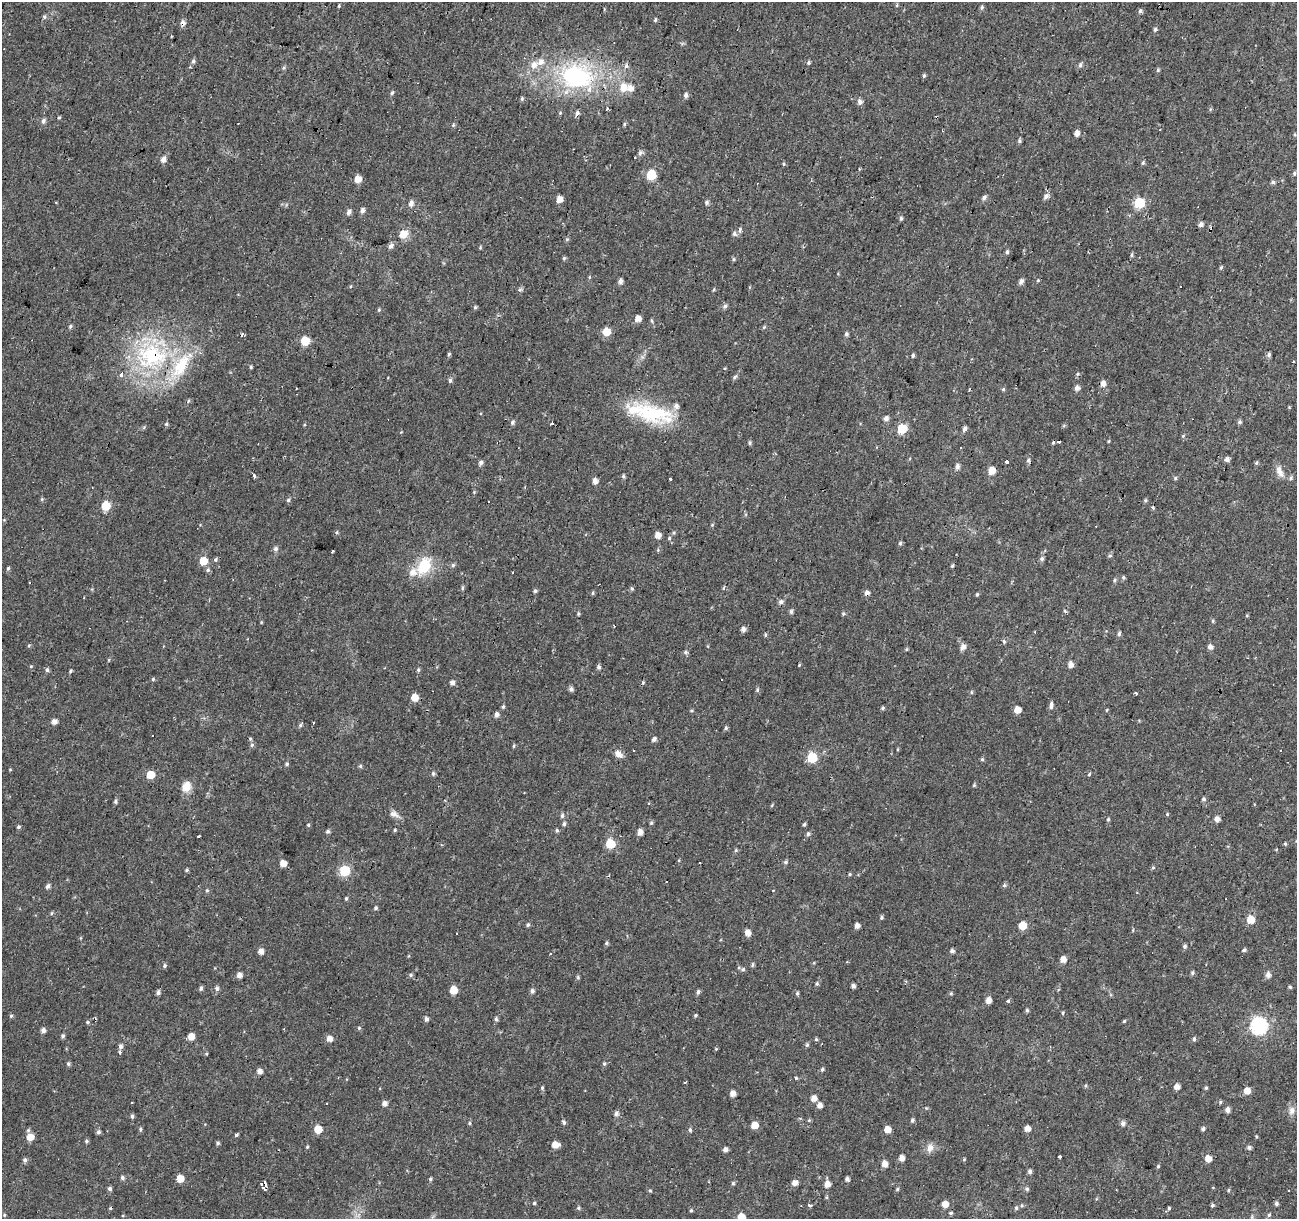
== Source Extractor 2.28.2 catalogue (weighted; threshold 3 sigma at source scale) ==
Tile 10 of 4 x 4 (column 2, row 3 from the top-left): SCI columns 1296-2590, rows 1435-2651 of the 5186 x 5364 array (HDU 1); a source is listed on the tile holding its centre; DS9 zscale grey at full resolution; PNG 1299 x 1221 px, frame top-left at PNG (2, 2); no overlay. Shown black and unused: <1% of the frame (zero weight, under 2 of 3 exposures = <1% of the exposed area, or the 3 px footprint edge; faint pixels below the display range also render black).
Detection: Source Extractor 2.28.2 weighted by HDU 2 'WHT'; one run over the whole footprint, this tile lists its part. Background 0.024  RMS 0.0033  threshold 0.015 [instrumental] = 3 sigma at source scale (4.5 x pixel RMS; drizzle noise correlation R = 1.50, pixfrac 1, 0.0396/0.0396 arcsec/px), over >= 5 px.
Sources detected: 392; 28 cosmic-ray / hot-pixel residue — not listed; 5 inside a brighter listed object's ellipse — not listed separately; the other 359 listed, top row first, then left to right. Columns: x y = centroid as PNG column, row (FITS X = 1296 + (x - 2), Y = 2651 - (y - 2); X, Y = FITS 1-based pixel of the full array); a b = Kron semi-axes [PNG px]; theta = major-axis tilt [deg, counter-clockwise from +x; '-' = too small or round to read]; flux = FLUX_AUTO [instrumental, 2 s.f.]
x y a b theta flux
897 5 6 3 72 0.33
339 6 4 3 - 0.32
982 7 6 5 - 0.6
1140 11 5 5 - 0.67
44 17 6 5 - 0.61
655 20 6 4 71 0.44
183 23 7 6 - 1.3
1155 29 6 5 - 0.58
193 61 6 5 - 0.77
809 63 5 5 - 0.55
534 65 9 8 - 2.6
1080 65 7 5 80 0.73
626 66 7 6 - 0.84
284 68 6 4 69 0.51
1158 70 5 5 - 0.46
576 76 40 28 -10 41
924 76 6 4 70 0.49
623 87 8 7 - 3.8
631 88 7 6 - 2.2
392 93 6 4 62 0.53
686 95 6 5 - 0.94
522 99 6 4 89 0.52
860 102 6 5 - 1.5
608 109 3 3 - 0.89
560 113 5 4 - 0.38
577 113 6 4 57 1.1
59 118 5 3 - 0.44
43 121 6 5 - 1
624 124 5 3 - 0.38
453 125 5 5 - 0.43
1077 133 6 5 - 1.5
1019 141 6 5 - 0.55
641 153 8 5 69 0.86
163 159 7 5 71 1.7
1143 163 6 4 69 0.49
784 164 5 3 - 0.38
859 169 3 3 - 0.29
1294 173 6 4 -80 0.55
651 175 6 6 - 16
358 179 5 5 - 4
1273 182 5 5 - 0.65
1046 196 6 6 - 1.3
984 197 6 5 - 1
559 199 5 5 - 3.4
707 202 6 5 - 0.74
411 203 7 6 - 1.5
1139 203 6 6 - 22
362 210 6 5 - 1.1
349 212 7 5 68 1.1
901 218 5 4 - 0.61
1201 224 5 4 - 1.3
740 230 8 4 78 0.77
403 234 7 6 - 5.3
734 234 7 6 - 0.84
391 246 8 5 57 1.1
480 247 5 4 - 0.34
1007 252 6 4 75 0.63
1132 255 7 3 82 0.49
564 258 5 5 - 0.45
734 259 5 4 - 0.44
1221 268 6 4 63 0.43
589 277 5 4 - 0.35
1038 280 5 4 - 0.35
620 281 5 5 - 1.3
1021 281 6 5 - 1.3
520 290 6 5 - 0.61
714 290 6 3 71 0.39
725 306 6 4 18 0.63
475 307 5 5 - 0.48
379 310 5 4 - 0.42
638 318 5 5 - 2.6
652 321 6 3 -71 0.42
70 326 5 4 - 0.52
764 327 5 4 - 0.41
606 332 6 5 - 5.9
846 334 6 5 - 0.66
305 341 6 5 - 9.8
449 354 5 4 - 0.53
1269 354 5 5 - 0.72
913 355 5 4 - 0.5
152 356 49 37 13 44
1293 362 3 3 - 0.94
251 367 4 4 - 0.42
725 368 4 3 - 0.28
1077 374 5 5 - 0.46
734 377 6 4 42 0.68
450 380 6 5 - 0.66
1103 383 6 5 - 2
1077 388 6 5 - 1.3
1003 390 5 3 - 0.44
188 401 5 3 - 0.36
1289 407 4 4 - 0.27
650 413 62 20 -13 23
886 419 5 5 - 1.3
512 422 7 5 64 0.73
1239 422 6 5 - 0.6
166 424 5 4 - 0.46
551 424 3 3 - 0.87
964 428 6 4 71 1.1
902 429 6 5 - 13
750 443 6 4 89 0.51
961 447 2 2 - 0.26
1227 459 5 5 - 1.4
1028 460 6 4 80 0.82
1006 461 3 3 - 2.1
481 463 6 5 - 1
1256 463 5 4 - 0.45
957 467 6 5 - 1.2
992 471 5 5 - 4.1
1280 471 17 8 -67 2.4
254 475 4 3 - 2.8
623 476 5 5 - 0.53
1175 478 5 5 - 0.52
1291 478 6 4 89 0.56
670 479 3 3 - 0.93
595 481 5 5 - 2
288 500 5 5 - 0.54
1145 500 5 4 - 0.48
106 506 6 5 - 11
712 525 5 4 - 0.34
337 532 5 4 - 0.43
674 533 5 4 - 0.48
658 535 5 5 - 2.7
900 543 5 5 - 0.55
276 549 6 6 - 0.87
1110 556 6 5 - 0.54
215 559 6 5 - 0.55
1042 559 6 6 - 0.73
203 561 6 5 - 7.1
453 565 5 5 - 0.58
424 566 22 15 64 11
8 568 5 4 - 0.51
208 570 6 5 - 0.59
1123 577 5 5 - 0.51
1114 580 6 4 88 0.48
29 582 3 3 - 0.7
462 588 6 4 90 0.45
632 589 6 5 - 0.54
535 591 5 4 - 0.62
593 593 6 4 83 0.44
867 593 5 5 - 1.6
977 594 4 3 - 0.45
84 597 3 2 - 0.52
781 602 6 5 - 1.1
791 611 6 5 - 0.64
578 614 5 4 - 0.4
843 614 5 4 - 0.49
1213 621 5 3 - 0.39
261 622 4 3 - 0.29
743 629 5 5 - 1.5
1119 634 6 4 87 0.76
1004 641 6 4 -69 0.53
29 645 5 4 - 0.42
963 647 6 5 - 2.1
1210 647 5 5 - 1.5
686 652 6 5 - 0.62
109 660 5 3 - 0.32
1071 664 5 5 - 1.9
799 665 4 3 - 0.32
31 666 4 3 - 0.29
599 667 5 5 - 0.78
47 670 6 5 - 0.65
418 670 5 4 - 0.52
70 671 5 4 - 0.48
153 679 5 5 - 0.48
452 683 5 5 - 1.5
571 689 6 5 - 0.88
757 690 6 5 - 0.53
971 692 5 3 - 0.37
414 697 6 5 - 4.7
1051 705 9 4 86 1.2
883 708 6 4 28 0.52
691 710 5 4 - 0.41
1017 710 5 5 - 3.5
1107 710 5 3 - 0.27
496 714 5 5 - 1.2
54 721 5 5 - 1.9
300 725 7 4 61 0.58
726 728 5 5 - 0.6
152 735 3 2 - 0.44
250 739 5 4 - 0.46
654 739 5 5 - 1.1
252 745 6 5 - 0.61
514 746 5 3 - 0.42
898 749 5 3 - 0.3
634 751 3 3 - 2.1
618 754 11 7 -36 1.9
812 757 6 6 - 16
982 759 5 4 - 0.46
287 764 5 4 - 0.55
360 766 5 5 - 0.49
433 773 5 5 - 0.78
1089 774 5 4 - 0.42
150 775 5 5 - 6.7
974 785 5 4 - 0.43
186 787 13 11 60 3.5
1203 799 5 5 - 0.64
115 801 5 5 - 0.59
772 805 5 3 - 0.31
394 814 14 8 -22 1.7
1167 814 5 4 - 0.39
562 816 6 5 - 0.7
1108 819 5 4 - 0.47
1217 819 5 5 - 1.8
651 823 6 4 75 0.52
564 824 5 5 - 0.7
804 824 4 4 - 0.51
308 825 4 4 - 0.37
18 827 4 4 - 0.56
395 830 4 3 - 0.4
557 830 5 4 - 0.48
328 831 5 4 - 0.69
640 832 5 4 - 2.3
808 834 6 5 - 0.7
199 837 3 3 - 1.3
610 844 6 6 - 14
1285 844 5 4 - 0.4
736 850 5 4 - 0.46
786 862 5 5 - 0.62
283 863 5 5 - 3.3
1153 867 5 4 - 0.42
187 870 5 4 - 0.48
345 871 6 6 - 20
850 874 4 4 - 0.38
1004 885 6 4 29 0.56
48 886 6 5 - 1
207 890 5 4 - 0.5
346 899 5 4 - 0.45
376 908 5 4 - 0.55
51 913 5 3 - 0.38
882 917 4 4 - 0.54
1251 919 5 5 - 6.9
528 925 5 4 - 0.55
1022 925 5 5 - 7.3
857 926 4 4 - 1.8
748 932 6 5 - 2.2
606 943 6 3 75 0.47
1185 946 5 5 - 0.72
1244 950 5 4 - 0.58
261 951 5 5 - 2.1
952 951 5 5 - 0.86
1063 959 5 5 - 2.6
752 965 6 4 88 0.53
164 966 6 5 - 0.65
743 969 6 5 - 0.65
1192 973 6 5 - 0.61
239 975 5 4 - 1.9
411 975 6 5 - 0.57
1268 975 6 5 - 1.6
578 977 5 4 - 0.42
817 983 6 4 89 0.54
853 986 5 4 - 1
1290 987 4 4 - 0.43
201 988 5 4 - 0.8
217 988 6 6 - 0.83
453 990 5 5 - 5.8
532 991 6 5 - 0.88
158 992 5 5 - 0.89
698 992 6 4 87 0.7
797 993 5 4 - 0.51
951 993 5 4 - 0.39
988 1000 5 5 - 2.4
1008 1001 5 4 - 0.41
1027 1010 5 4 - 0.55
1063 1013 4 4 - 0.4
695 1015 4 4 - 0.43
11 1016 5 4 - 0.5
426 1019 5 4 - 1.1
496 1019 5 5 - 0.62
1124 1021 4 4 - 0.39
87 1022 5 4 - 0.49
1259 1026 7 7 - 84
359 1028 5 5 - 0.46
43 1030 5 4 - 1.4
63 1036 5 5 - 0.65
191 1036 5 5 - 3.6
329 1039 5 5 - 2.3
816 1039 5 5 - 0.46
1194 1039 5 4 - 0.58
807 1045 6 5 - 0.57
121 1046 5 5 - 0.97
716 1049 4 4 - 0.3
119 1052 3 3 - 1
68 1064 6 5 - 0.55
604 1064 5 4 - 0.48
822 1069 5 4 - 0.52
259 1071 5 5 - 1.8
796 1078 5 3 - 0.37
685 1082 3 2 - 0.35
1086 1085 5 3 - 0.36
1177 1087 5 5 - 2.1
542 1088 5 4 - 0.48
1206 1088 5 4 - 0.47
1247 1091 5 5 - 3.2
733 1093 5 4 - 2.2
814 1098 5 5 - 2.4
1220 1102 5 3 - 0.41
385 1103 5 5 - 1.4
820 1105 5 4 - 1.8
1227 1110 5 5 - 1.5
1292 1110 11 8 75 1.8
616 1113 6 5 - 1
132 1116 5 4 - 0.61
809 1120 5 5 - 0.41
912 1120 5 4 - 0.65
469 1123 5 4 - 0.43
564 1123 6 4 -73 0.63
1123 1123 6 6 - 1
755 1125 5 5 - 4.2
1027 1128 4 4 - 2.8
140 1129 5 4 - 0.53
318 1129 5 5 - 6.2
887 1129 5 5 - 3.3
1203 1129 5 4 - 0.73
690 1130 6 4 -75 0.59
98 1132 5 5 - 0.76
236 1135 5 4 - 0.51
1256 1136 5 3 - 0.32
30 1137 6 6 - 3.7
86 1141 5 4 - 0.54
218 1143 5 4 - 0.56
555 1145 6 5 - 3.2
307 1147 4 4 - 0.39
1249 1147 5 4 - 0.97
930 1148 12 9 75 2
725 1149 5 4 - 1.2
1060 1157 3 3 - 0.59
902 1158 5 5 - 2
1208 1158 6 5 - 3.3
25 1160 6 5 - 0.84
884 1164 6 5 - 2.5
1158 1166 5 4 - 0.41
1030 1171 5 4 - 0.89
122 1178 5 5 - 0.71
180 1178 5 5 - 5.6
430 1179 5 4 - 0.46
847 1179 5 4 - 0.89
795 1182 5 5 - 2.1
263 1183 5 3 - 2.5
733 1183 5 4 - 0.48
827 1184 6 5 - 2.3
110 1189 5 5 - 0.78
897 1189 5 4 - 0.45
1027 1189 5 5 - 0.6
1229 1190 5 3 - 0.42
650 1191 5 3 - 0.37
534 1203 4 4 - 0.42
945 1204 5 5 - 2.9
1276 1204 5 4 - 0.69
809 1205 5 3 - 0.63
1212 1205 4 4 - 0.6
578 1208 5 5 - 0.46
1016 1208 6 4 76 0.59
1169 1208 4 4 - 0.43
691 1210 5 4 - 0.44
951 1213 5 4 - 0.53
4 1215 5 4 - 0.44
1269 1215 5 4 - 0.52
741 1217 5 5 - 5.3
Overlapping masked pixels (flux is a lower limit): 5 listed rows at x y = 183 23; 152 356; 658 535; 867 593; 263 1183
Isophote crosses this tile's border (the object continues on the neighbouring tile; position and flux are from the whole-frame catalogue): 1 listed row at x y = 741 1217